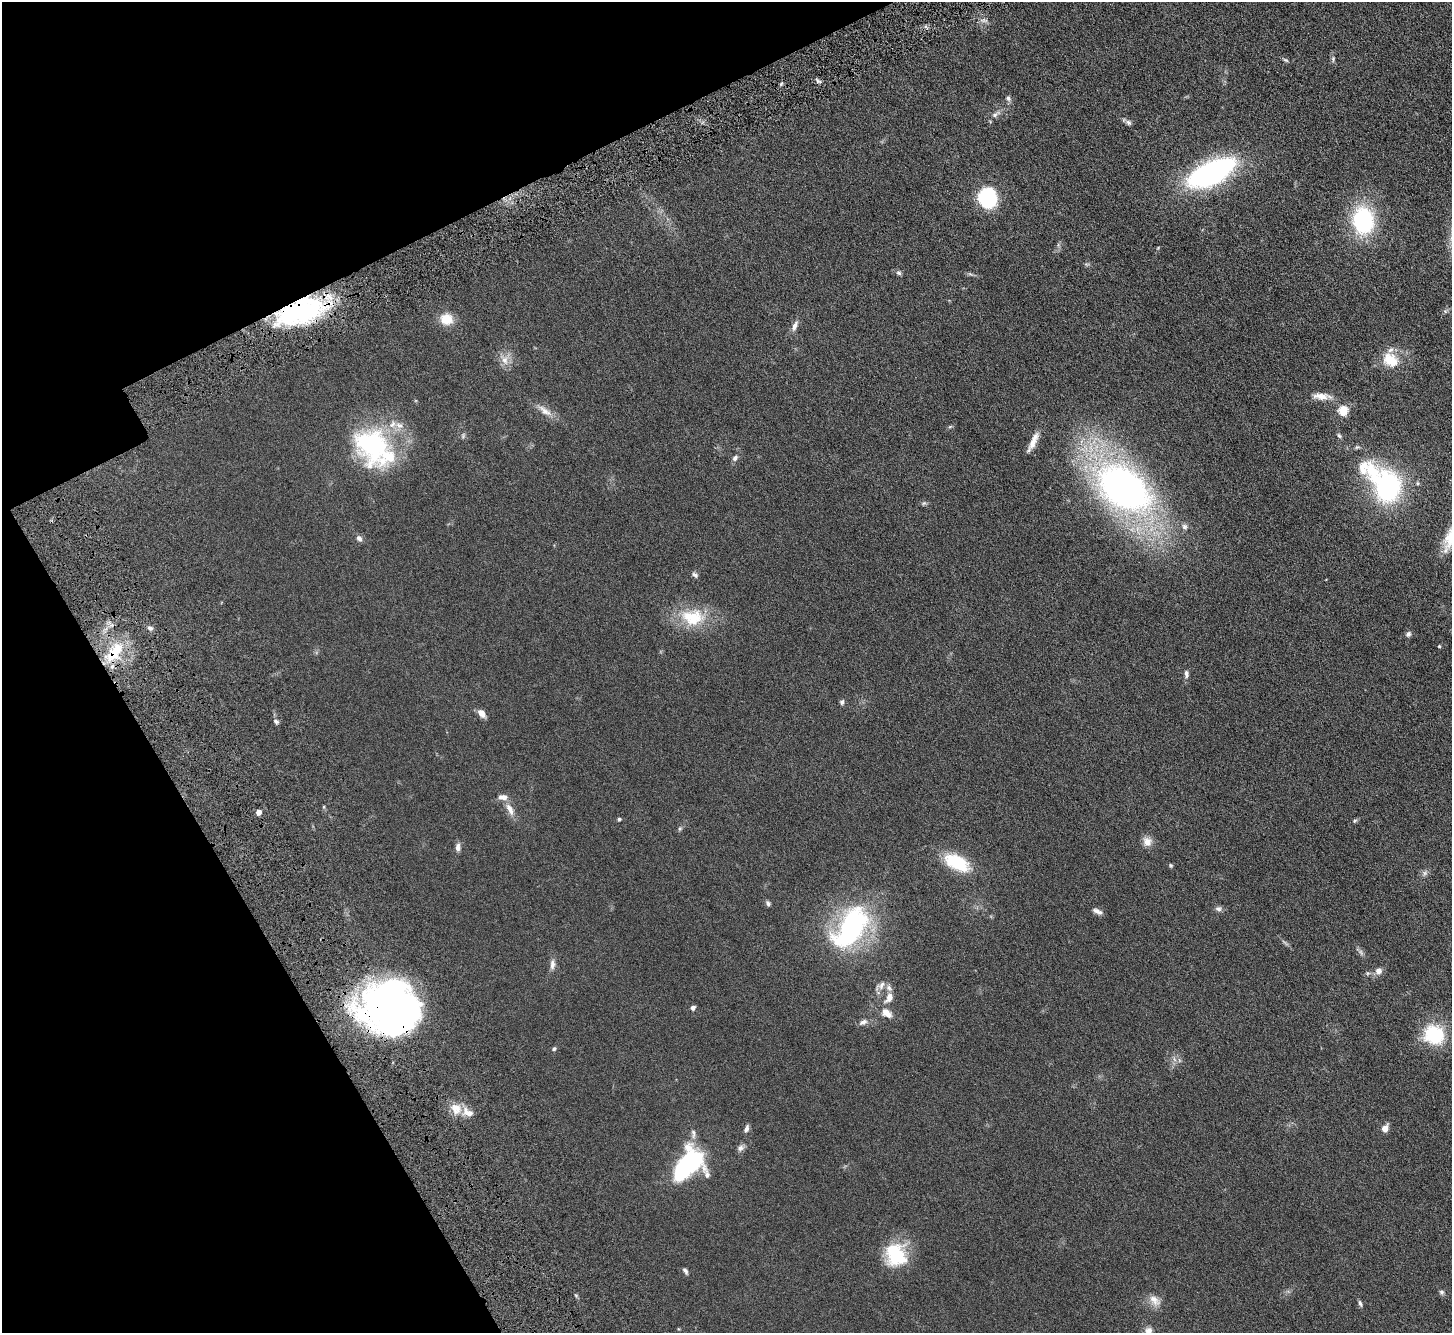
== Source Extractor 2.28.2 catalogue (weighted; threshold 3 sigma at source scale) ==
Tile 5 of 4 x 4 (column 1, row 2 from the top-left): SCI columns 103-1552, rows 2904-4234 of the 6006 x 5937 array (HDU 1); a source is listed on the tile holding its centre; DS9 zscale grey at full resolution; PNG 1454 x 1335 px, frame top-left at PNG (2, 2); no overlay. Shown black and unused: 22% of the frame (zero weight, under 4 of 8 exposures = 5% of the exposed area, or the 3 px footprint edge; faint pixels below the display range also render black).
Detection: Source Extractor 2.28.2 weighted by HDU 2 'WHT'; one run over the whole footprint, this tile lists its part. Background 0.0462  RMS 0.0061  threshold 0.025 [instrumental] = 3 sigma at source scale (4.09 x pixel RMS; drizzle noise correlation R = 1.36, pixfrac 0.8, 0.05/0.05 arcsec/px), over >= 5 px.
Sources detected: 88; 1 too faint to see at this stretch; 4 inside a brighter object's white glare — not listed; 7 inside a brighter listed object's ellipse — not listed separately; the other 76 listed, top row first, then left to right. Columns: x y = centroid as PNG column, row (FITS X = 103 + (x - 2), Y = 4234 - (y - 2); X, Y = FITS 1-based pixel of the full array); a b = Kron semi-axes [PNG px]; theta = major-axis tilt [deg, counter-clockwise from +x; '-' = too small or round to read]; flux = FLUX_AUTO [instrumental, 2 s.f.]
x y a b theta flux
985 20 10 4 -10 1.3
1333 59 7 4 77 0.86
1286 60 8 5 -27 0.81
1008 98 7 6 - 1.3
995 114 14 6 30 2.3
1129 122 8 6 -45 1.4
1211 173 47 21 26 99
987 198 20 18 -83 32
1363 221 23 18 -88 54
899 273 7 6 - 1.1
304 311 50 30 28 66
1445 311 6 4 -19 0.71
446 319 13 12 - 8.7
795 326 15 6 68 2.5
505 360 14 9 -80 4.1
1390 360 24 18 -32 12
1322 396 25 9 -5 5.1
1343 410 5 5 - 27
545 411 23 7 -37 4.6
1339 436 7 4 -61 0.88
1033 442 27 7 65 5.1
372 444 53 40 -62 65
735 458 9 6 53 1.6
1385 485 46 24 -47 91
1124 488 45 30 -34 250
924 503 6 4 42 0.79
1184 527 8 8 - 1.5
359 538 8 6 -53 1.8
695 575 8 6 -38 1.3
693 617 35 23 -3 21
150 628 7 5 -16 1.3
1408 634 7 6 - 1.2
1439 646 4 4 - 0.52
114 652 26 13 53 18
1186 674 10 6 -89 1.7
842 702 7 5 66 1.1
481 713 10 6 -50 3.4
276 721 7 5 -24 1.3
510 809 19 8 -64 4.4
258 812 4 4 - 4.3
619 819 4 4 - 0.77
1355 821 7 4 21 0.78
680 829 7 4 70 0.81
1147 841 12 11 - 3.8
458 847 11 6 86 2
957 862 31 16 -27 22
1171 865 6 4 -68 0.63
1425 873 9 6 61 1.4
768 903 7 5 -65 1.2
1218 909 8 7 - 1.5
1097 911 12 5 -25 2.1
851 928 49 25 56 87
552 965 14 6 85 2.5
1378 971 10 9 - 2.5
1368 973 6 4 18 0.79
881 986 17 7 39 2.9
889 998 17 10 56 4.2
693 1008 4 4 - 2.4
391 1009 55 42 10 210
887 1013 16 10 -39 4.7
863 1022 12 7 26 2.1
1434 1035 25 23 -34 25
554 1049 6 5 - 0.79
1174 1059 7 4 -71 1.1
456 1108 16 12 -56 6.5
1385 1128 5 4 - 8.6
746 1129 10 5 71 1.7
693 1133 15 5 -84 2.2
741 1148 10 7 32 1.8
688 1164 35 22 47 66
896 1255 28 24 -69 24
685 1271 9 4 -59 1.1
1442 1292 7 5 -16 0.98
1154 1300 18 10 -44 4.4
1360 1303 9 4 -73 1.1
1148 1332 13 8 85 3.7
Overlapping masked pixels (flux is a lower limit): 3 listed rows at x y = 304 311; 114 652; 391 1009
Isophote crosses this tile's border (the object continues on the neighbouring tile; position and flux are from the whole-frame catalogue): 1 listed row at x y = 1148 1332